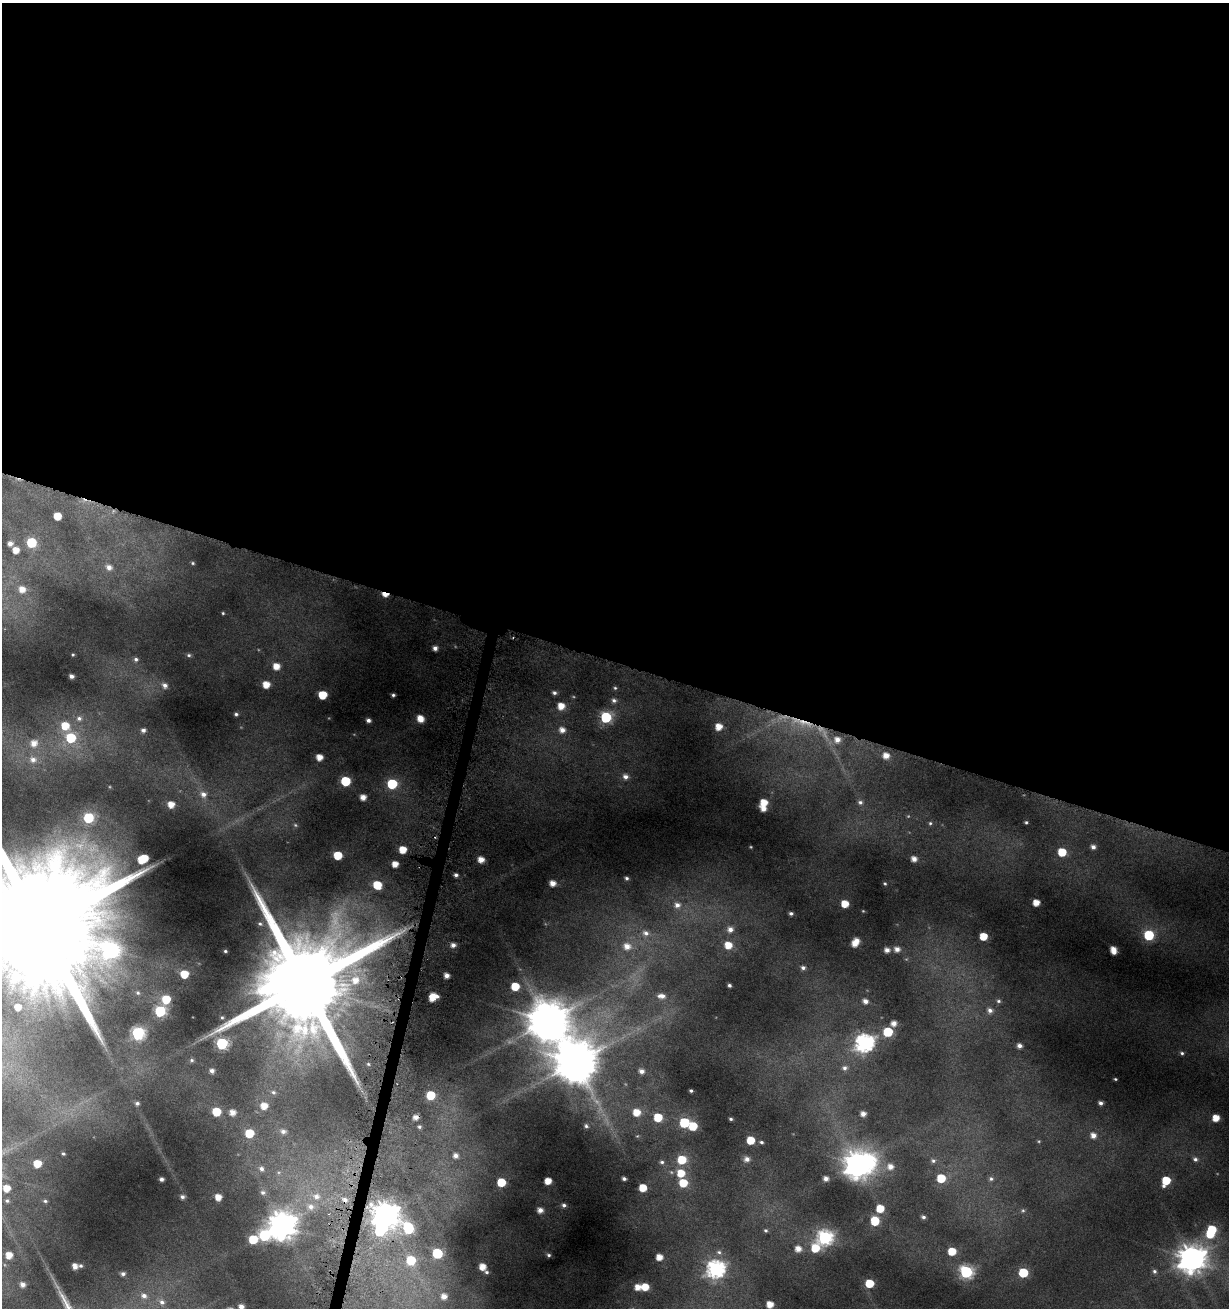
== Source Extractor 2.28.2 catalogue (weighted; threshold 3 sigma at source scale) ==
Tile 3 of 4 x 4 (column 3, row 1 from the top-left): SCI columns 2685-3911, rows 3940-5245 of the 5462 x 5246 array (HDU 1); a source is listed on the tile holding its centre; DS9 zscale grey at full resolution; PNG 1231 x 1310 px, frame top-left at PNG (2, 3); no overlay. Shown black and unused: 51% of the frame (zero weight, under 4 of 8 exposures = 2% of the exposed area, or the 3 px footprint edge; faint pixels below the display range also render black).
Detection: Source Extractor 2.28.2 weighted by HDU 2 'WHT'; one run over the whole footprint, this tile lists its part. Background 0.0173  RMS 0.0094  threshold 0.0386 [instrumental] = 3 sigma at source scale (4.09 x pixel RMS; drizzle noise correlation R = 1.36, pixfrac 0.8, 0.0396/0.0396 arcsec/px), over >= 5 px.
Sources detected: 219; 7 too faint to see at this stretch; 4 inside a brighter object's white glare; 1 cosmic-ray / hot-pixel residue — not listed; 1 inside a brighter listed object's ellipse — not listed separately; the other 206 listed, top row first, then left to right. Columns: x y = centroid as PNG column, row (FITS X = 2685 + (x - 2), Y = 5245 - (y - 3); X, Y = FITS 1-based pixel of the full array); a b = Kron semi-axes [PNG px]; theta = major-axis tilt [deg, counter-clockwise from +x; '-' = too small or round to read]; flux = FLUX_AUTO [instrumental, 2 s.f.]
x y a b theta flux
57 516 5 5 - 17
31 542 6 6 - 47
10 544 5 4 - 4.4
16 550 5 5 - 9.6
193 563 5 3 - 1.1
109 567 7 6 - 5.1
22 589 6 6 - 8.1
385 594 7 4 -18 11
223 613 4 4 - 1
513 637 3 2 - 0.84
435 648 5 5 - 4.5
73 654 4 2 - 0.75
189 655 6 5 - 1.7
136 659 6 5 - 2
276 666 6 6 - 11
71 676 4 4 - 3.3
165 685 7 6 - 3.5
266 685 5 5 - 12
615 688 5 5 - 1.3
554 693 5 4 - 2.3
322 695 6 5 - 25
393 695 3 3 - 1.6
614 700 7 6 - 2.8
561 706 6 5 - 12
236 714 4 4 - 1.7
606 717 6 6 - 94
79 718 7 6 - 2.9
420 719 6 5 - 11
368 720 4 4 - 3.1
804 722 31 8 -17 24
65 726 8 7 - 18
719 727 6 6 - 11
143 730 5 5 - 2.8
562 730 6 6 - 6.7
71 738 7 6 - 42
837 740 9 8 - 8.1
34 743 8 8 - 8.2
886 756 7 6 - 8.8
319 757 5 5 - 9.4
33 760 8 7 - 4.8
625 777 7 6 - 4.1
345 781 6 6 - 46
392 784 6 6 - 56
203 794 8 8 - 5.6
363 797 5 5 - 7.5
764 802 6 5 - 14
860 802 7 6 - 2.7
171 804 5 5 - 11
763 809 5 4 - 6.7
88 818 6 6 - 54
1026 822 4 4 - 1.2
930 823 6 5 - 1.4
1093 847 5 5 - 3.6
402 850 5 5 - 15
1062 852 6 5 - 25
337 855 6 5 - 24
143 859 8 6 24 31
914 859 5 4 - 5.6
481 860 5 5 - 9.5
395 864 5 5 - 9.9
456 875 4 4 - 2.4
627 878 4 4 - 1.6
553 883 5 5 - 7.6
885 883 4 3 - 0.92
377 885 6 6 - 25
1036 903 5 5 - 11
845 904 5 5 - 15
677 905 7 6 - 4.4
791 913 4 3 - 1.9
260 924 7 6 - 2
39 926 57 28 -17 57000
730 929 6 6 - 4.9
646 933 9 7 -17 4.4
1149 935 6 6 - 58
983 936 5 5 - 19
855 944 5 4 - 7.6
453 945 5 4 - 4
728 945 6 6 - 14
627 946 9 8 - 8.5
897 949 6 5 - 5
887 950 5 4 - 4.7
1113 950 7 5 -71 10
225 951 3 3 - 1.1
803 968 6 5 - 2.5
184 974 5 5 - 19
447 975 4 4 - 5.1
305 984 34 22 -17 30000
729 985 3 3 - 1.9
515 986 6 5 - 22
661 996 11 6 -2 5.5
433 997 7 5 33 17
166 999 6 6 - 25
865 1001 5 5 - 4.7
998 1001 7 6 - 2.4
18 1007 6 6 - 9.7
990 1010 8 7 - 4.6
160 1011 6 6 - 92
222 1017 3 3 - 0.89
548 1021 13 12 - 2900
894 1023 5 5 - 5.6
888 1032 6 6 - 43
138 1033 7 6 - 150
222 1043 6 6 - 110
864 1043 8 7 - 350
1019 1046 5 5 - 4.1
1182 1053 6 5 - 1.7
192 1060 5 4 - 1.2
576 1062 13 13 - 3400
844 1068 8 7 - 3.6
212 1071 4 4 - 3.2
642 1071 5 5 - 4.5
1115 1079 3 3 - 0.91
691 1091 4 3 - 1.4
273 1092 6 5 - 1.8
431 1095 6 6 - 29
137 1103 6 5 - 2.3
1101 1103 4 4 - 2.9
264 1106 6 6 - 10
216 1112 6 5 - 24
232 1112 5 4 - 7.2
637 1112 6 6 - 14
863 1114 5 5 - 5.6
658 1117 6 6 - 24
1216 1118 5 5 - 12
731 1119 4 3 - 1.4
684 1123 6 6 - 54
586 1126 6 5 - 1.8
693 1126 6 6 - 26
419 1127 6 5 - 1.9
283 1131 7 6 - 3.9
249 1133 6 6 - 28
1093 1135 7 6 - 6.1
751 1140 5 5 - 22
761 1142 4 4 - 1.6
63 1154 4 3 - 1.1
456 1155 7 6 - 5.4
747 1159 6 6 - 4.9
1195 1159 7 6 - 2.9
682 1160 6 6 - 24
933 1161 6 6 - 2.2
662 1162 6 4 -1 1.8
37 1164 5 5 - 17
857 1165 10 8 -72 900
890 1167 7 7 - 6.8
261 1169 8 7 - 4
681 1173 6 6 - 18
826 1178 5 5 - 4.8
941 1178 6 6 - 26
161 1179 4 4 - 3.1
624 1179 4 3 - 2.2
991 1179 7 6 - 2.3
548 1181 5 5 - 12
1166 1181 7 6 - 25
501 1182 6 5 - 26
683 1183 6 6 - 24
6 1188 5 5 - 12
643 1188 5 5 - 17
263 1192 8 7 - 3.4
316 1196 11 9 -9 7.9
182 1197 4 4 - 2.2
218 1197 5 5 - 8.8
345 1200 8 7 - 4.9
7 1201 5 5 - 1.6
45 1201 5 4 - 1.4
564 1205 5 5 - 2.3
311 1207 10 10 - 7.5
880 1208 6 5 - 18
540 1210 5 5 - 6.1
1023 1210 6 5 - 1.7
386 1215 9 8 - 1000
923 1217 5 4 - 2.2
875 1221 6 6 - 24
282 1225 9 9 - 1300
408 1228 9 7 -45 63
766 1230 5 5 - 1.5
1212 1230 6 5 - 27
825 1238 7 7 - 200
253 1239 6 6 - 28
815 1248 8 7 - 21
798 1249 6 6 - 7.7
952 1251 6 6 - 19
719 1252 7 5 -6 2.2
437 1253 6 6 - 53
9 1255 5 5 - 9.8
549 1255 5 4 - 1.7
659 1257 5 5 - 9.7
1192 1259 10 9 - 1200
411 1260 7 7 - 31
75 1266 5 4 - 5.2
80 1266 4 3 - 1.3
482 1267 5 5 - 10
715 1269 8 7 - 310
1154 1271 6 6 - 2.1
486 1272 5 4 - 1.5
966 1272 7 6 - 140
1023 1273 6 6 - 44
123 1274 5 5 - 2.6
869 1283 6 5 - 25
22 1284 4 4 - 4.2
638 1287 5 5 - 8.7
645 1287 5 5 - 15
144 1296 8 7 - 4.8
444 1296 6 6 - 6.8
162 1302 8 7 - 4
770 1304 5 5 - 11
241 1307 4 4 - 4.4
Overlapping masked pixels (flux is a lower limit): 4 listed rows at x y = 385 594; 804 722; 305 984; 345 1200
Isophote crosses this tile's border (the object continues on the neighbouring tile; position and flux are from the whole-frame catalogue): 2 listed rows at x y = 39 926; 241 1307